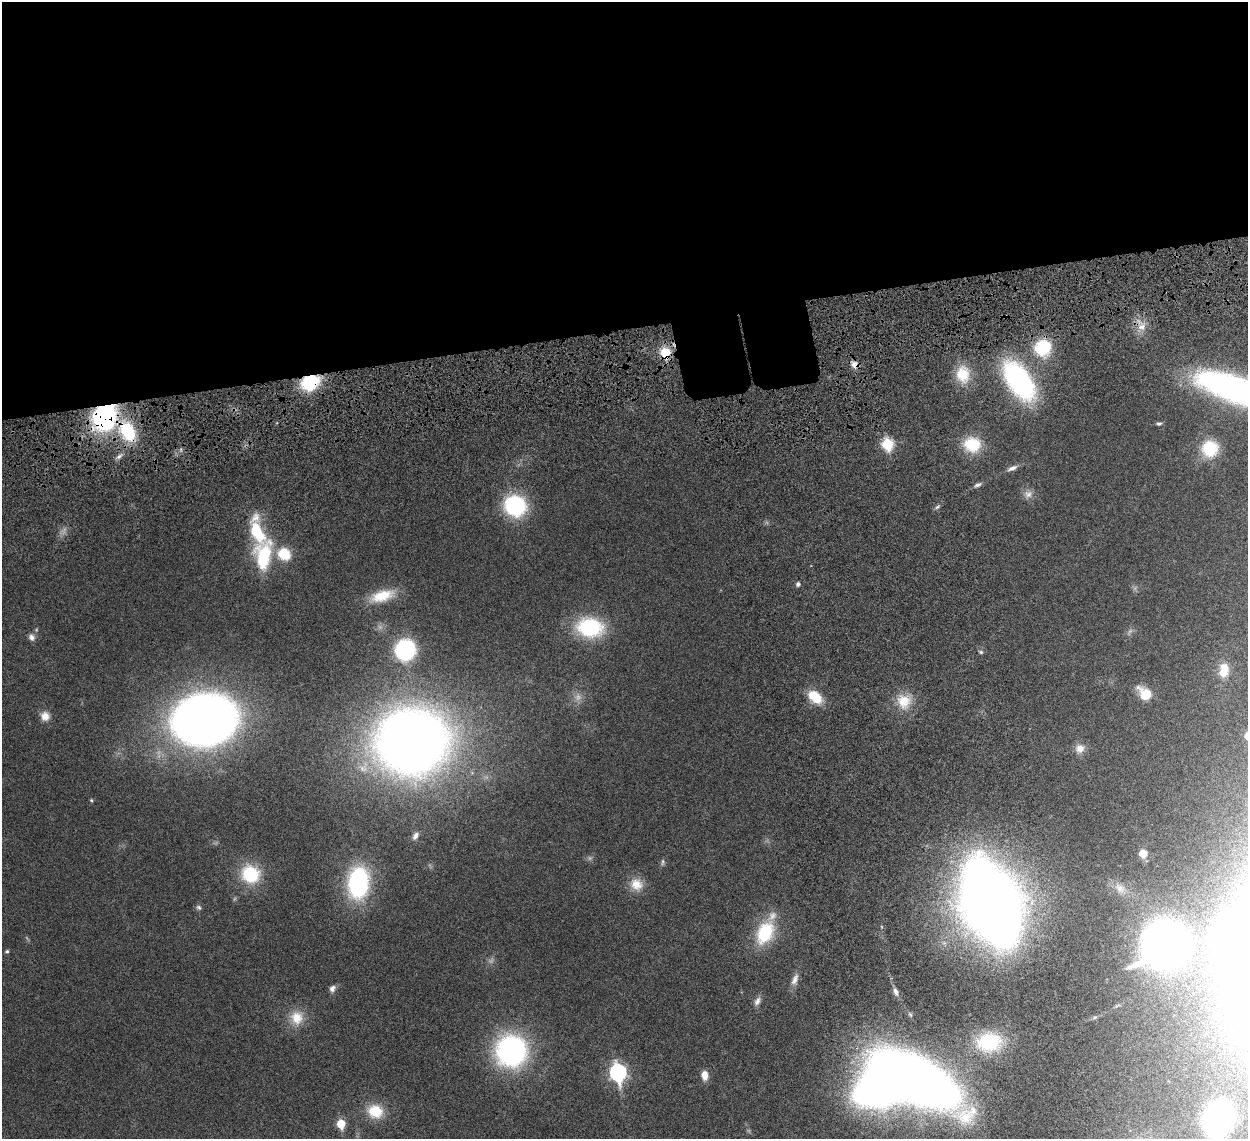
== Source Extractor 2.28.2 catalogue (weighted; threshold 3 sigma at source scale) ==
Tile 2 of 4 x 4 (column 2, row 1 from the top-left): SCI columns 1334-2579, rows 3770-4906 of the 5157 x 5153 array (HDU 1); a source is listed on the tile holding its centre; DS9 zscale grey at full resolution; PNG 1250 x 1141 px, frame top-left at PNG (2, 2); no overlay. Shown black and unused: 30% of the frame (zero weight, under 6 of 12 exposures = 7% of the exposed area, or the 3 px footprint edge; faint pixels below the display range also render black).
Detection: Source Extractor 2.28.2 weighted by HDU 2 'WHT'; one run over the whole footprint, this tile lists its part. Background 0.0352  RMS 0.0025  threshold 0.0103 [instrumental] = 3 sigma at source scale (4.09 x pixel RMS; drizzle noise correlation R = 1.36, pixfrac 0.8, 0.05/0.05 arcsec/px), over >= 5 px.
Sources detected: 73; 6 too faint to see at this stretch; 1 inside a brighter object's white glare — not listed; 3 inside a brighter listed object's ellipse — not listed separately; the other 63 listed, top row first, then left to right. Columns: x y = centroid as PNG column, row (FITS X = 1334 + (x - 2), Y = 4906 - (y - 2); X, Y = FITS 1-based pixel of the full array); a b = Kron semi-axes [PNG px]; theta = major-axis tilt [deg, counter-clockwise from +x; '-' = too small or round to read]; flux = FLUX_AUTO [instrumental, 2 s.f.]
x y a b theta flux
1141 327 11 10 - 2.3
1043 348 16 16 - 12
665 352 7 6 - 11
854 365 11 8 -47 1.4
963 374 23 17 -85 6.4
1019 380 35 18 -55 52
309 382 13 10 28 18
1235 390 86 23 -18 94
104 417 26 23 57 38
1159 424 7 5 1 0.44
127 431 26 17 -60 13
888 444 7 6 - 18
972 444 19 17 -12 8
1210 448 15 14 - 11
119 456 10 5 37 0.85
1012 468 13 6 23 1.2
978 485 10 5 25 0.75
1028 494 12 11 - 1.5
515 506 18 16 -33 25
937 507 8 4 36 0.47
255 518 19 12 51 2.8
263 556 38 21 83 16
798 584 5 5 - 0.69
382 596 34 14 16 6.8
590 627 30 21 -8 18
31 637 10 8 -67 1.1
405 650 19 18 - 20
981 652 6 5 - 0.38
1223 673 13 11 -26 3
1145 694 15 11 -47 5.1
815 697 18 12 -40 5.5
904 701 18 17 - 5.1
45 716 11 10 - 2.2
205 720 45 36 5 230
412 741 53 46 6 280
1080 748 13 12 - 1.9
91 800 4 4 - 0.3
415 836 11 6 58 0.96
1143 853 6 5 - 5.1
250 874 20 19 - 12
358 883 29 19 85 32
636 884 17 15 -31 3.6
1120 888 15 11 -42 2.1
991 902 51 29 -67 560
199 907 8 6 -43 0.56
765 933 30 19 63 12
1230 936 28 20 -76 100
1165 944 32 29 30 160
7 951 5 4 - 0.39
795 980 16 8 67 1.5
332 988 9 7 59 0.96
896 992 11 6 -70 1.1
757 1001 13 7 62 1.1
1095 1017 6 5 - 0.39
297 1018 19 17 -79 4.6
989 1042 30 22 6 14
511 1051 28 27 - 50
618 1073 9 7 -79 65
705 1075 10 7 -85 2.2
882 1085 40 27 55 290
375 1111 19 17 -19 6.1
1218 1119 26 20 70 83
341 1124 6 5 - 8.1
Overlapping masked pixels (flux is a lower limit): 5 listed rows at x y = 665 352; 854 365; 309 382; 104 417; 127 431
Isophote crosses this tile's border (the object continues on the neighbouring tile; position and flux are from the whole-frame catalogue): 4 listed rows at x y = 1235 390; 1230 936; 1165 944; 1218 1119